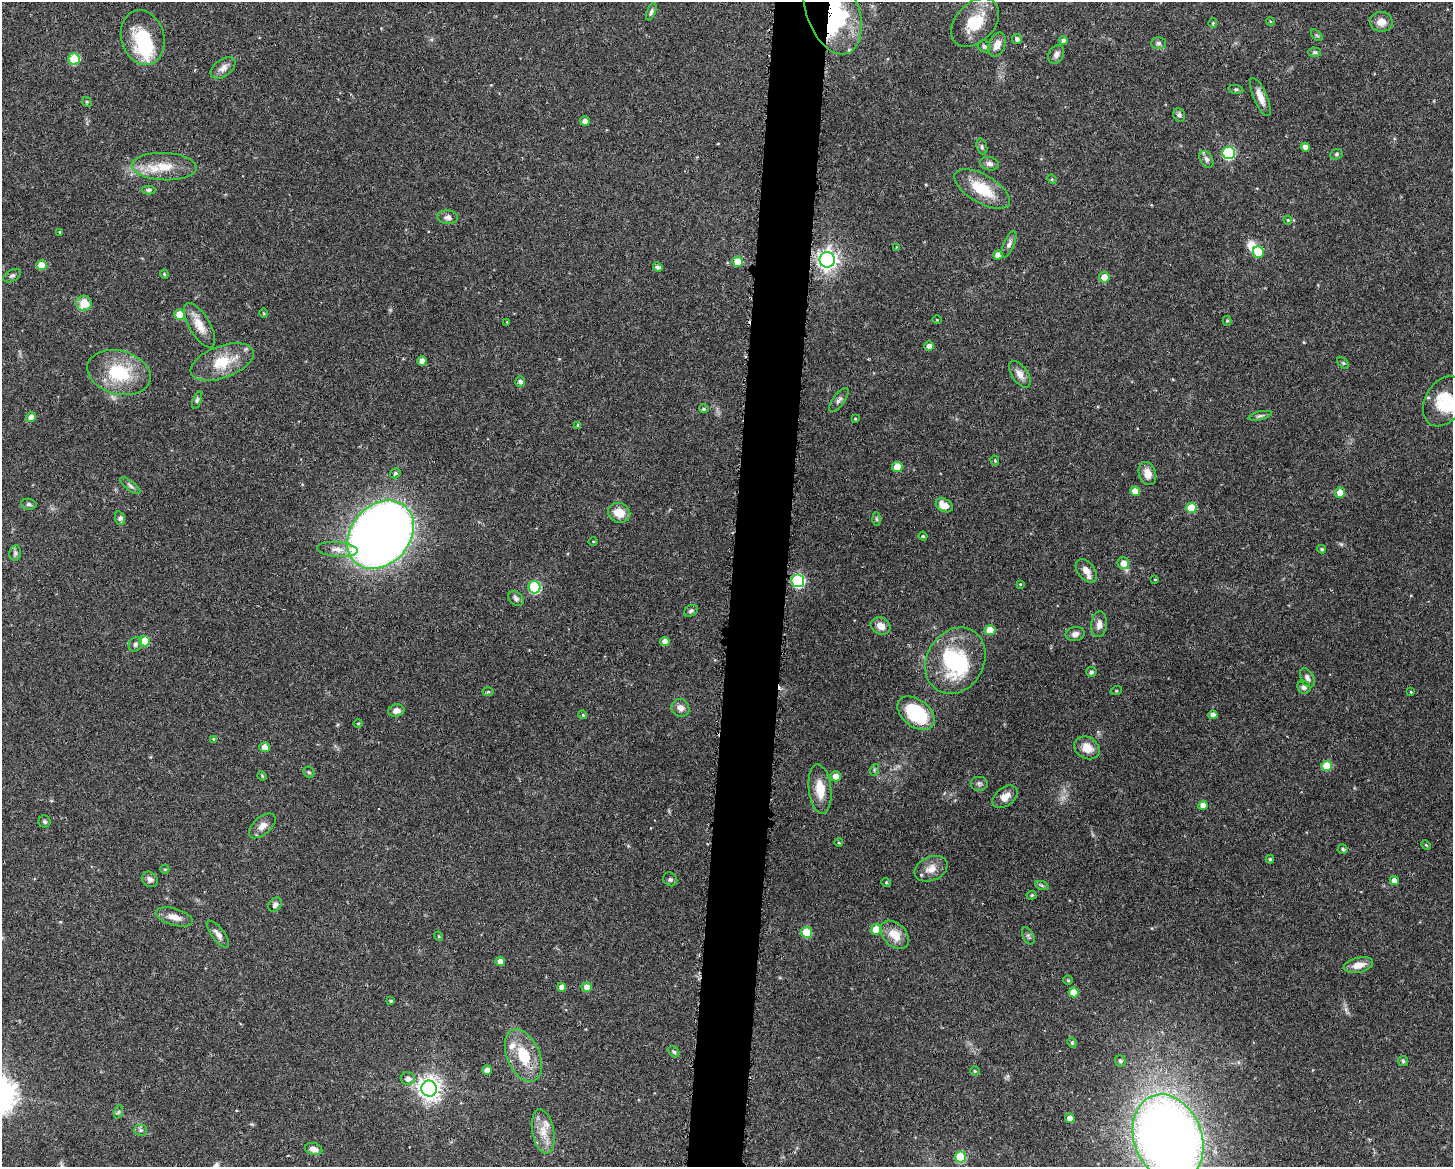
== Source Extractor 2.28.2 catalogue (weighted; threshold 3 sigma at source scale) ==
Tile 8 of 3 x 4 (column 2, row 3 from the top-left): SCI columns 1560-3010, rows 1167-2331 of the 4683 x 4661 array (HDU 1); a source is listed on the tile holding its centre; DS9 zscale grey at full resolution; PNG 1455 x 1169 px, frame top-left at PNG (2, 2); each listed source drawn as its Kron ellipse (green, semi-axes under 4 px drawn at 4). Shown black and unused: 4% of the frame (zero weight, under 3 of 6 exposures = <1% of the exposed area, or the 3 px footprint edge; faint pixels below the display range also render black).
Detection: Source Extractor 2.28.2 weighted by HDU 2 'WHT'; one run over the whole footprint, this tile lists its part. Background 0.143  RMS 0.0038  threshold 0.0156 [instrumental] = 3 sigma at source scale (4.09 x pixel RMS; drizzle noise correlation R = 1.36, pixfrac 0.8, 0.05/0.05 arcsec/px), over >= 5 px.
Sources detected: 184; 4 inside a brighter object's white glare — neither listed nor drawn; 8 inside a brighter listed object's ellipse — not listed separately; the other 172 listed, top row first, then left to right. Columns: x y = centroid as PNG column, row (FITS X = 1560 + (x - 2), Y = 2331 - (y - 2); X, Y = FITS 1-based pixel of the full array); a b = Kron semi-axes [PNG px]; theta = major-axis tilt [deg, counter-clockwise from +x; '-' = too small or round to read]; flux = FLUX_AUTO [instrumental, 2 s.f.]
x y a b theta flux
833 11 45 26 -70 42
651 12 9 4 70 0.87
1270 21 4 3 - 0.3
975 22 28 19 46 12
1381 22 11 10 - 3.1
1213 23 4 4 - 0.35
1317 35 7 4 -44 0.49
143 38 28 21 -75 19
1017 39 5 4 - 1.1
1063 40 4 4 - 1
1159 43 7 5 2 0.93
997 45 12 8 69 3.2
984 46 6 5 - 0.78
1315 52 6 4 -2 0.54
1056 55 10 7 60 1.5
74 59 5 5 - 17
223 68 14 8 37 2.2
1236 89 7 4 -7 0.54
1260 97 20 6 -67 3.2
87 102 5 4 - 0.42
1179 115 7 5 -66 0.84
585 121 5 4 - 2
982 147 8 5 -73 0.67
1305 147 4 4 - 2.1
1229 153 6 6 - 37
1336 154 6 5 - 0.64
1206 159 9 6 -59 1.3
989 164 9 6 -13 1.4
164 167 32 13 -3 9
1052 179 5 4 - 0.41
982 189 31 14 -30 12
149 190 7 4 0 0.79
448 217 10 7 -2 1.6
1288 220 4 4 - 0.38
60 232 3 3 - 0.36
1009 244 14 5 67 1.3
896 248 4 3 - 0.32
1258 252 6 5 - 8.1
998 255 5 4 - 2.5
827 260 8 7 - 200
738 262 5 5 - 6.4
41 265 5 5 - 5.1
658 267 5 4 - 1.1
164 274 4 3 - 0.33
12 276 10 5 30 0.91
1104 277 5 5 - 3.6
84 303 7 7 - 6.4
264 313 5 3 - 0.31
180 315 5 5 - 7.4
937 320 5 3 - 0.26
1227 321 5 4 - 0.46
507 322 3 3 - 0.26
200 325 25 10 -59 5.1
929 346 5 4 - 2.3
422 361 4 4 - 2.1
222 362 33 16 20 12
1343 363 7 4 -44 0.45
119 373 32 22 -15 19
1020 374 15 8 -55 2.4
520 381 5 5 - 1.2
197 400 9 4 69 0.67
839 400 14 6 53 1.2
1444 401 27 19 60 13
704 409 5 4 - 0.57
1260 416 12 4 13 0.88
31 417 5 4 - 2.4
855 419 4 4 - 0.32
578 425 4 4 - 0.65
995 460 5 4 - 0.46
897 467 5 5 - 6.3
395 473 5 5 - 0.64
1147 474 12 8 -71 3.1
130 486 12 4 -39 0.96
1135 491 5 4 - 3.8
1340 493 5 5 - 4.2
29 504 8 5 -10 0.83
944 505 9 6 -28 4.1
1191 508 5 5 - 9.7
619 513 11 9 -20 5.2
120 518 7 5 -70 1.5
877 519 7 4 -88 0.62
381 535 38 29 48 460
923 536 4 4 - 0.44
593 542 4 3 - 0.31
337 549 20 7 -5 3.1
1321 549 4 3 - 0.5
15 553 7 5 79 0.89
1123 563 6 5 - 2.9
1086 571 13 8 -52 2.8
1155 579 4 3 - 0.28
798 581 6 6 - 49
1020 584 4 3 - 0.31
535 587 6 6 - 32
516 598 8 6 -43 1.2
691 611 7 5 28 0.74
1099 624 13 7 83 2.3
881 626 10 8 -28 2.9
990 630 5 5 - 7
1075 634 9 7 9 1.7
145 641 5 5 - 7.9
665 641 5 4 - 2.4
135 644 7 6 - 1.1
955 661 35 28 60 23
1091 672 5 5 - 0.83
1307 678 10 6 -60 1.4
1304 687 7 6 - 1
1116 691 6 3 18 0.38
488 692 6 4 1 0.5
1411 692 3 3 - 0.34
680 708 9 8 - 2
396 711 8 6 13 2
916 713 21 13 -37 24
583 715 4 3 - 0.33
1213 715 4 4 - 1.9
358 724 4 3 - 0.33
214 739 4 4 - 0.54
264 747 5 5 - 3
1087 748 13 10 -31 4.4
1327 766 5 5 - 8.7
874 770 6 3 72 0.43
309 772 6 5 - 0.52
262 776 5 4 - 0.41
836 776 5 5 - 2.4
979 783 9 7 0 1.2
820 789 25 11 -83 6.6
1005 797 14 9 37 3
1203 805 4 4 - 3
45 822 6 6 - 0.66
262 826 16 8 41 2.7
839 843 4 3 - 0.32
1426 845 5 4 - 0.38
1343 849 5 4 - 0.74
1270 859 4 4 - 0.46
165 869 4 4 - 0.42
931 869 17 12 24 3.8
150 879 8 7 - 1.7
670 879 7 6 - 0.82
1394 881 5 4 - 2.4
886 882 4 4 - 0.37
1042 886 7 4 -20 0.6
1032 895 5 4 - 0.47
275 905 8 6 54 1.2
174 917 19 8 -17 3.5
876 929 5 5 - 6.6
806 932 5 5 - 8.4
218 934 16 6 -52 2
895 935 16 11 -45 6.1
439 936 5 3 - 0.37
1028 936 9 5 -65 0.89
500 961 4 4 - 2.6
1358 965 15 7 13 3.5
1068 980 4 4 - 0.46
562 987 4 4 - 2.4
587 987 5 5 - 3
1073 992 5 5 - 4.7
391 1001 4 3 - 0.55
1072 1043 5 4 - 0.49
674 1052 6 4 -43 0.54
523 1055 28 16 -67 13
1120 1061 6 5 - 0.99
1403 1061 5 5 - 0.54
487 1070 5 4 - 2.1
975 1071 4 4 - 0.34
408 1079 7 6 - 1.8
429 1088 8 7 - 260
118 1112 7 4 71 0.55
1070 1118 5 4 - 2.5
141 1130 6 5 - 0.74
543 1131 22 11 -79 5.3
1168 1138 45 34 -69 400
314 1149 9 6 -14 2.1
960 1157 5 5 - 16
Overlapping masked pixels (flux is a lower limit): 1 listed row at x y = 833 11
Isophote crosses this tile's border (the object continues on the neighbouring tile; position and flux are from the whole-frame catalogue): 2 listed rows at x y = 833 11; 1168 1138